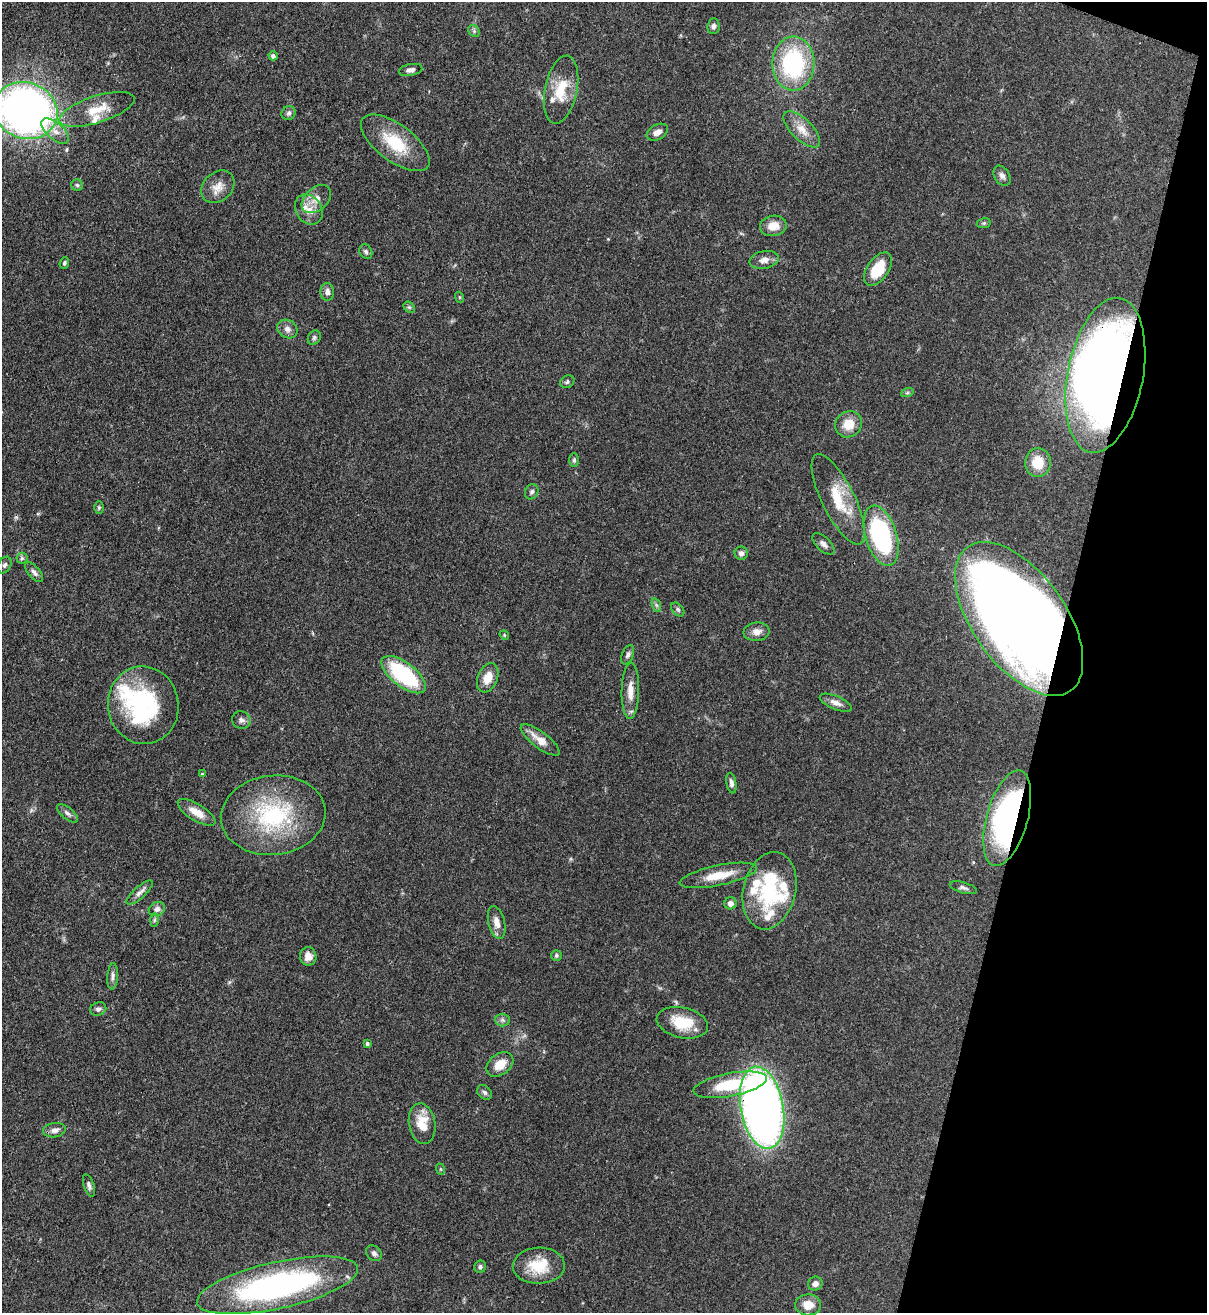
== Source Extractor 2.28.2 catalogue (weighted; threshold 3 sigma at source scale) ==
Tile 8 of 4 x 4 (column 4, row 2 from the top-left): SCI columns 3842-5046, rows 2653-3963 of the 5389 x 5307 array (HDU 1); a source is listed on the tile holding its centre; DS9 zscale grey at full resolution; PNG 1209 x 1315 px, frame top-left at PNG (2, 2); each listed source drawn as its Kron ellipse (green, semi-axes under 4 px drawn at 4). Shown black and unused: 13% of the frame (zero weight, under 3 of 4 exposures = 7% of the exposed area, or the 3 px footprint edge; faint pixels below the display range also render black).
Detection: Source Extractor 2.28.2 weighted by HDU 2 'WHT'; one run over the whole footprint, this tile lists its part. Background 0.0823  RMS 0.0039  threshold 0.0174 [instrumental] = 3 sigma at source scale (4.5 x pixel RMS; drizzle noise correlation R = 1.50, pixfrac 1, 0.05/0.05 arcsec/px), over >= 5 px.
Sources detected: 100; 8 inside a brighter listed object's ellipse — not listed separately; the other 92 listed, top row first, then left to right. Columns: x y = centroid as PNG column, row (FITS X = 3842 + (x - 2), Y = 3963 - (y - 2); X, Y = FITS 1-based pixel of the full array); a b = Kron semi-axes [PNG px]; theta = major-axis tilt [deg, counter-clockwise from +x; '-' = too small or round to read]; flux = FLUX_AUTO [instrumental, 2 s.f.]
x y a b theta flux
713 26 8 6 84 1.2
474 31 6 5 - 0.7
273 56 4 4 - 1.1
793 63 27 21 89 43
411 70 12 6 11 1.7
561 90 34 16 78 11
97 109 39 13 18 10
26 110 32 28 -21 250
289 113 7 6 - 1
802 129 23 10 -44 5.2
55 131 17 8 -41 3.7
657 132 11 7 29 2.5
395 143 40 18 -37 16
1002 176 11 7 -59 1.7
77 185 6 5 - 0.7
218 187 18 14 43 4.5
316 199 17 11 41 4.1
309 209 16 12 -57 4.7
984 223 7 5 11 0.58
773 226 13 10 10 5
366 252 8 6 -59 0.92
764 260 15 9 12 2.7
64 263 6 4 68 0.68
878 269 19 10 55 12
327 292 9 7 -87 1.8
459 297 5 3 - 0.4
409 307 6 5 - 0.62
287 329 11 8 -33 2
314 338 8 6 60 0.86
1105 375 78 38 79 410
567 382 7 6 - 0.83
907 393 6 4 19 0.64
848 424 14 12 35 6.3
574 460 7 5 90 0.74
1038 463 14 13 - 8.6
532 492 8 6 60 0.95
838 499 50 16 -63 14
99 508 6 5 - 0.58
881 536 31 15 -73 49
824 544 13 7 -44 1.8
741 553 6 6 - 1.6
22 558 5 5 - 0.78
5 565 9 6 59 1
34 572 12 5 -50 1.4
656 605 7 4 -71 0.8
678 609 8 5 -49 0.8
1019 619 88 46 -54 570
757 632 13 9 7 2.8
504 635 5 4 - 0.49
628 655 10 5 68 1.1
404 675 26 12 -37 36
488 678 15 10 69 5.1
630 691 28 8 88 5.1
836 703 17 6 -23 2.5
143 705 39 35 -82 48
241 720 9 8 - 1.6
540 740 23 8 -37 5.1
202 774 4 4 - 0.36
731 783 10 5 -80 1.5
197 812 21 8 -32 5.1
67 813 13 5 -39 1.4
273 815 52 39 6 44
1007 818 49 20 74 94
718 875 39 10 12 8.8
963 888 14 5 -17 1.3
770 891 39 26 77 29
140 893 17 6 41 2
730 903 6 6 - 2
157 909 8 7 - 1.7
154 920 6 4 88 0.63
497 922 17 8 -76 3.2
556 955 5 5 - 0.64
308 956 9 8 - 3
113 976 13 5 86 1.4
98 1009 8 6 21 1.2
502 1020 7 6 - 1
682 1023 26 15 -12 12
367 1043 4 4 - 0.75
500 1064 15 10 37 5.3
730 1085 37 11 11 18
485 1092 8 6 -46 1.1
762 1108 42 21 -80 260
422 1124 20 13 -80 8.1
54 1130 11 7 9 2
440 1169 6 3 -71 0.46
89 1185 11 5 -71 1.2
374 1253 9 7 -44 1.3
539 1266 26 18 2 12
480 1267 6 6 - 0.92
815 1284 7 7 - 1.9
278 1285 82 23 12 100
808 1305 13 10 -1 4.7
Overlapping masked pixels (flux is a lower limit): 4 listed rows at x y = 1105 375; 1019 619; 1007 818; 762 1108
Isophote crosses this tile's border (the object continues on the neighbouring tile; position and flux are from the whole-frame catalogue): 1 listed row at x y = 26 110